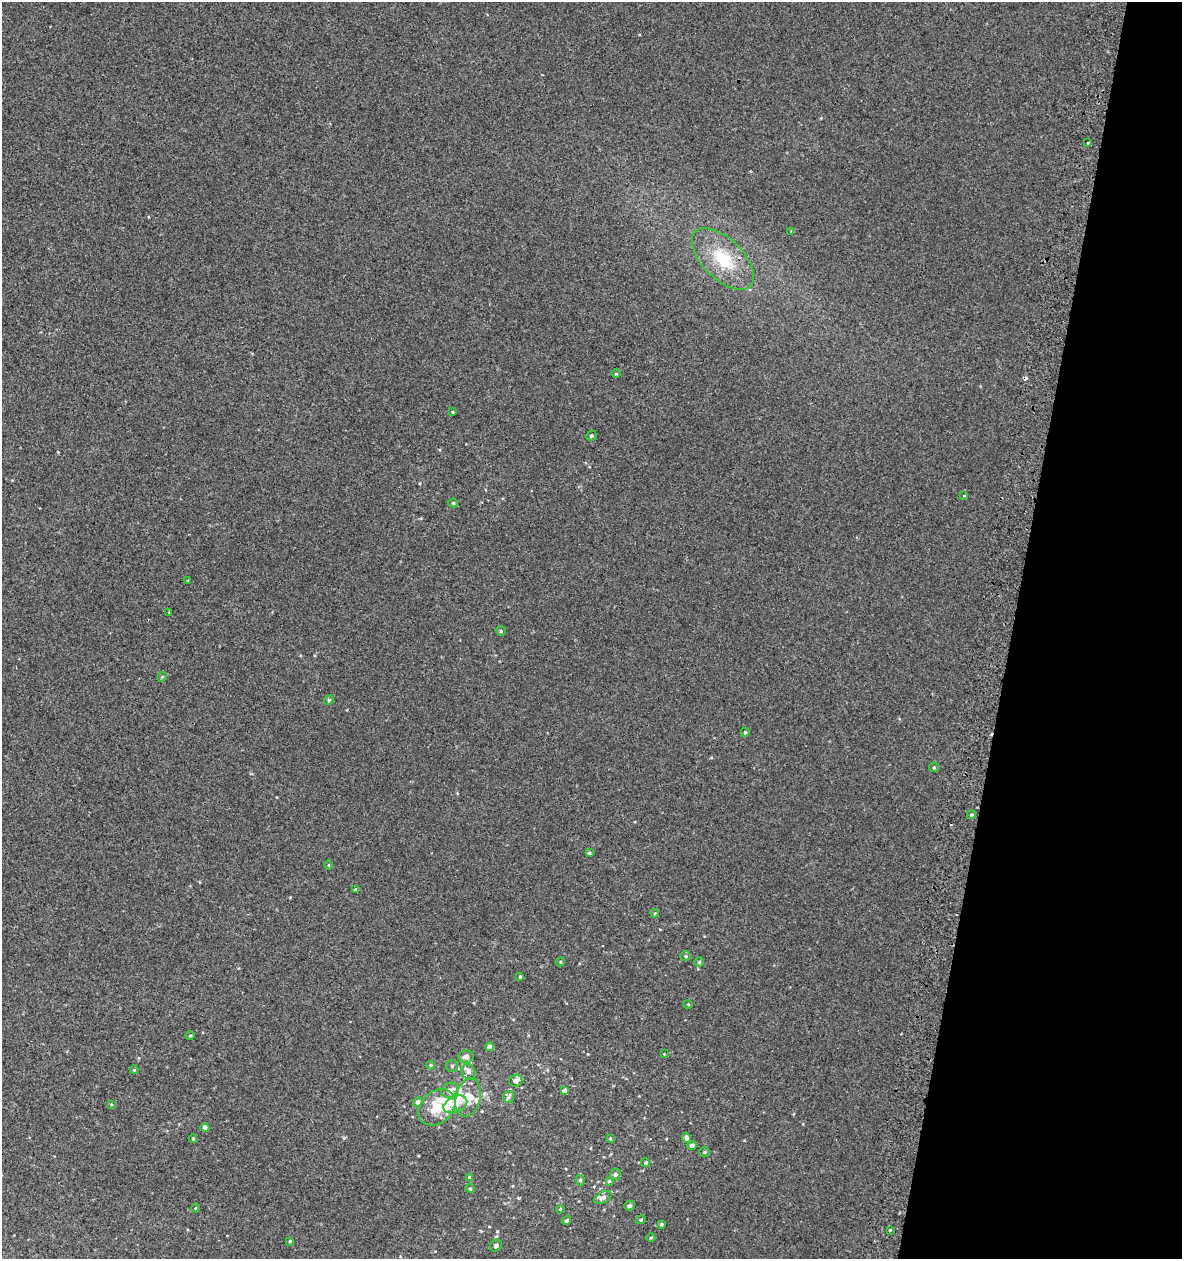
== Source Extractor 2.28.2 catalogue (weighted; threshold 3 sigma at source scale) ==
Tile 8 of 4 x 4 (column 4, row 2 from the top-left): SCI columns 3872-5051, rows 2557-3813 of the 5318 x 5112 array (HDU 1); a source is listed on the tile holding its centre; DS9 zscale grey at full resolution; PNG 1184 x 1261 px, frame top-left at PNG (2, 2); each listed source drawn as its Kron ellipse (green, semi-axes under 4 px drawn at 4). Shown black and unused: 14% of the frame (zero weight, under 2 of 3 exposures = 3% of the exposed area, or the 3 px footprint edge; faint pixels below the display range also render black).
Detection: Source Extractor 2.28.2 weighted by HDU 2 'WHT'; one run over the whole footprint, this tile lists its part. Background 0.00179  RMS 0.0054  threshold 0.0245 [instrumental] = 3 sigma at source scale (4.5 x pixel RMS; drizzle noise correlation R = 1.50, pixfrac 1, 0.0396/0.0396 arcsec/px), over >= 5 px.
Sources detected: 76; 2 cosmic-ray / hot-pixel residue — neither listed nor drawn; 9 inside a brighter listed object's ellipse — not listed separately; the other 65 listed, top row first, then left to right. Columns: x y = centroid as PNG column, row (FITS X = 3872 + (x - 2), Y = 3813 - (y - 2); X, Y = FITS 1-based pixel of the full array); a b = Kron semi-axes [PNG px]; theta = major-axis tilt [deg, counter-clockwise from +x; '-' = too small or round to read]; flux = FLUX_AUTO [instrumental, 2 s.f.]
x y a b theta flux
1088 143 3 2 - 0.87
791 231 4 3 - 3.6
723 259 39 20 -44 23
616 374 5 3 - 0.48
453 412 4 3 - 0.43
591 436 5 4 - 1
964 496 4 3 - 0.53
453 503 5 4 - 0.86
188 581 3 3 - 1.7
168 612 3 2 - 0.4
501 631 5 5 - 0.73
162 677 5 4 - 0.58
329 700 5 4 - 0.69
745 732 4 4 - 0.92
934 767 5 4 - 0.64
971 815 4 4 - 1.1
589 853 3 3 - 0.88
328 865 5 3 - 0.43
355 890 4 4 - 1.1
655 913 4 3 - 0.49
686 956 5 4 - 0.71
560 962 5 3 - 0.56
699 962 5 5 - 0.79
520 976 3 3 - 0.6
688 1004 5 3 - 0.41
190 1035 4 3 - 0.51
490 1047 4 4 - 3.1
664 1054 3 3 - 0.33
466 1056 7 6 - 2.5
431 1065 4 4 - 0.59
452 1066 6 6 - 0.97
134 1070 4 4 - 0.5
468 1072 8 6 -68 2.4
516 1081 6 6 - 2.5
450 1090 9 7 34 2.8
565 1091 4 4 - 2.9
509 1097 6 5 - 1.2
468 1098 19 12 76 8.9
418 1102 5 4 - 1.8
111 1104 4 3 - 0.53
455 1104 12 7 25 4.3
437 1107 20 16 43 13
205 1127 4 4 - 1.4
610 1138 4 3 - 0.61
687 1138 5 4 - 1.8
193 1139 4 4 - 0.58
692 1146 4 4 - 1.8
705 1152 5 4 - 0.76
646 1163 4 4 - 0.86
615 1174 5 5 - 1.5
470 1177 4 3 - 0.62
580 1180 5 4 - 0.89
609 1181 4 4 - 0.78
470 1188 5 4 - 0.82
603 1197 9 5 27 1.8
629 1205 5 4 - 1.5
195 1208 5 3 - 0.46
560 1209 4 4 - 0.56
567 1220 5 4 - 0.88
641 1220 5 4 - 0.67
661 1224 4 4 - 0.78
890 1230 4 4 - 0.48
651 1238 4 3 - 0.49
290 1241 3 3 - 0.58
496 1246 6 5 - 1.1